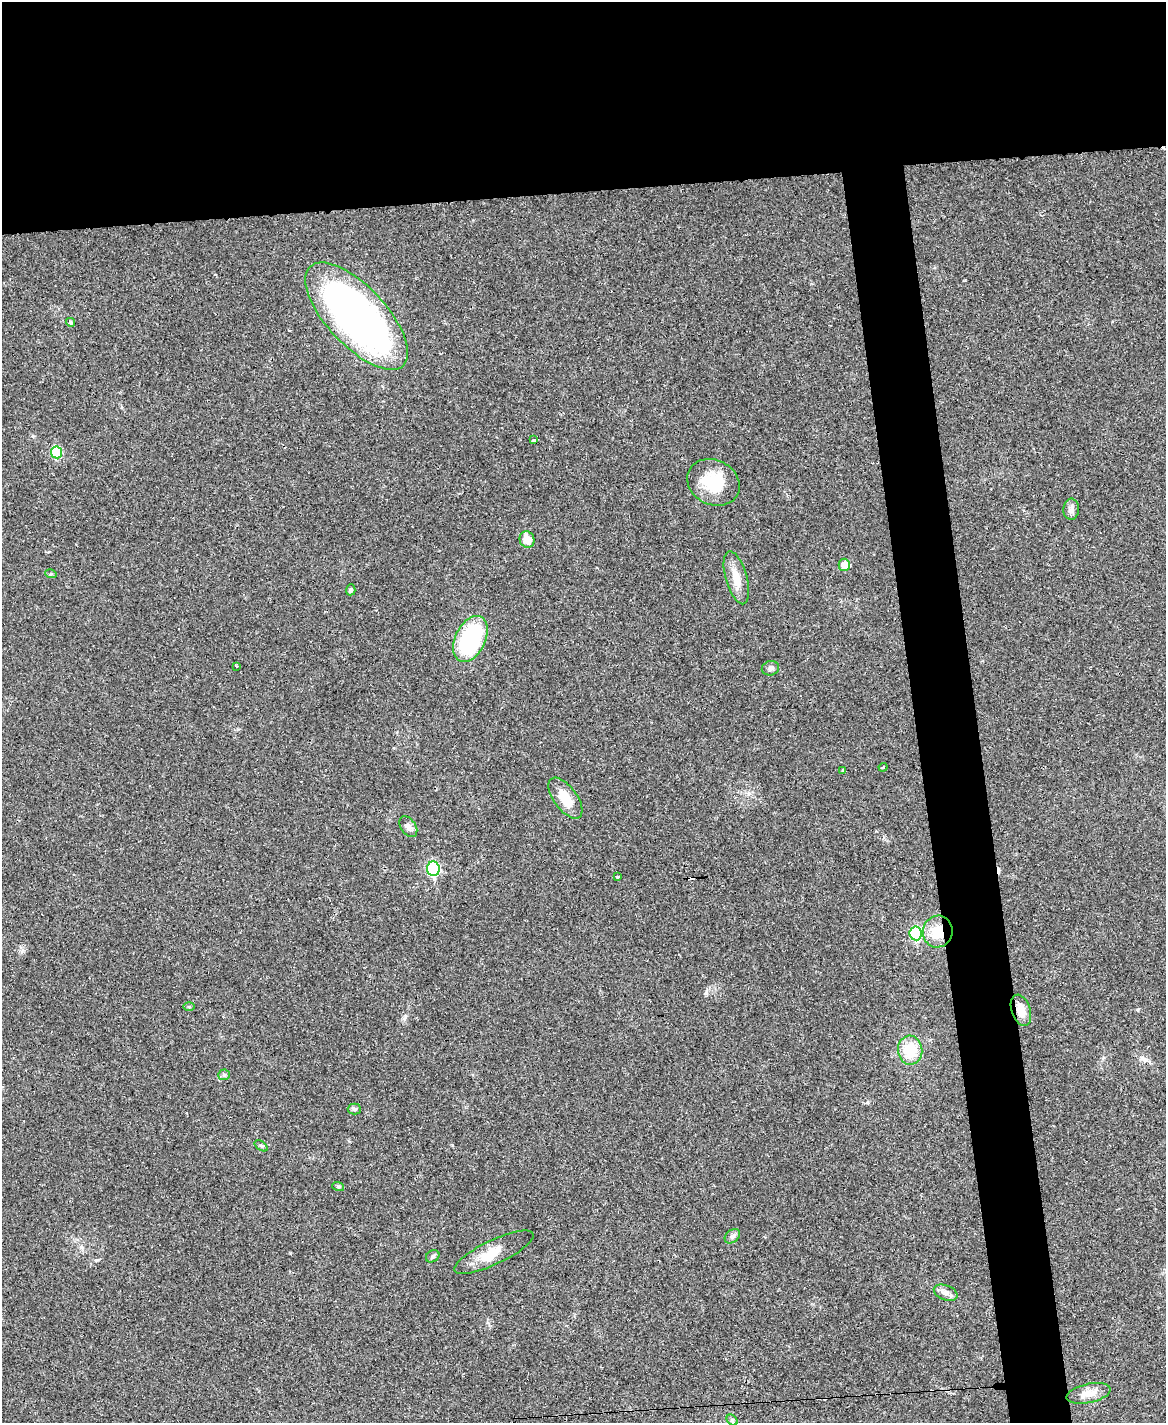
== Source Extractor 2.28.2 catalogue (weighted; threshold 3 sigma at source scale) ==
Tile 2 of 4 x 3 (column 2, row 1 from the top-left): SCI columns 1165-2328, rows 3084-4504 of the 4656 x 4633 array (HDU 1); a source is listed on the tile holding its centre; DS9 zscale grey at full resolution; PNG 1168 x 1425 px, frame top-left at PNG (2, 2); each listed source drawn as its Kron ellipse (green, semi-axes under 4 px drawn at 4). Shown black and unused: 18% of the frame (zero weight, under 3 of 4 exposures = <1% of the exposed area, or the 3 px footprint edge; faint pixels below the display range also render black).
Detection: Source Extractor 2.28.2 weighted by HDU 2 'WHT'; one run over the whole footprint, this tile lists its part. Background 0.0392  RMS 0.0044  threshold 0.0196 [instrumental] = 3 sigma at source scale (4.5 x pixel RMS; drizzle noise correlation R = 1.50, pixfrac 1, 0.05/0.05 arcsec/px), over >= 5 px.
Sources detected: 40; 1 inside a brighter object's white glare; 4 cosmic-ray / hot-pixel residue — neither listed nor drawn; the other 35 listed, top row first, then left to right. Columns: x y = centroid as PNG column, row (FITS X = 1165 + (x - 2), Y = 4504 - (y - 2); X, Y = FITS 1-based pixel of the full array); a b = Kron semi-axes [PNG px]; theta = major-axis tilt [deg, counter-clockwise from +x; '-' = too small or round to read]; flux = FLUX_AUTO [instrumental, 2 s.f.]
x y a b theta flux
357 316 68 29 -47 200
70 322 5 4 - 0.79
534 440 3 3 - 0.8
56 452 6 5 - 18
713 482 27 22 -27 16
1071 509 10 8 88 1.8
527 540 8 7 - 5.3
844 565 6 6 - 4.7
51 574 6 3 -17 0.51
736 578 27 10 -74 6.2
351 590 5 5 - 0.96
470 639 24 15 65 43
236 666 3 3 - 0.41
770 668 9 7 15 1.4
883 767 4 3 - 0.45
843 771 3 2 - 1.9
565 798 24 11 -54 8.1
408 827 11 7 -55 1.7
433 869 7 6 - 40
617 877 3 3 - 0.73
938 932 16 15 - 9.1
916 933 7 6 - 32
189 1007 5 4 - 0.46
1021 1010 16 9 -71 4.8
910 1050 14 12 -84 12
224 1075 6 5 - 0.78
354 1109 6 5 - 0.83
261 1146 7 4 -36 0.65
338 1186 6 4 -18 0.54
732 1236 8 6 40 1.1
494 1252 43 12 25 8.6
433 1256 7 5 34 0.88
946 1293 12 7 -21 2.2
1088 1393 22 9 12 4.9
732 1420 6 4 -45 0.77
Overlapping masked pixels (flux is a lower limit): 2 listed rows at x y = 938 932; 1021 1010
Unlisted compact peaks at least as high as the median listed source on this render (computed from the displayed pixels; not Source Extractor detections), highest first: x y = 705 993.